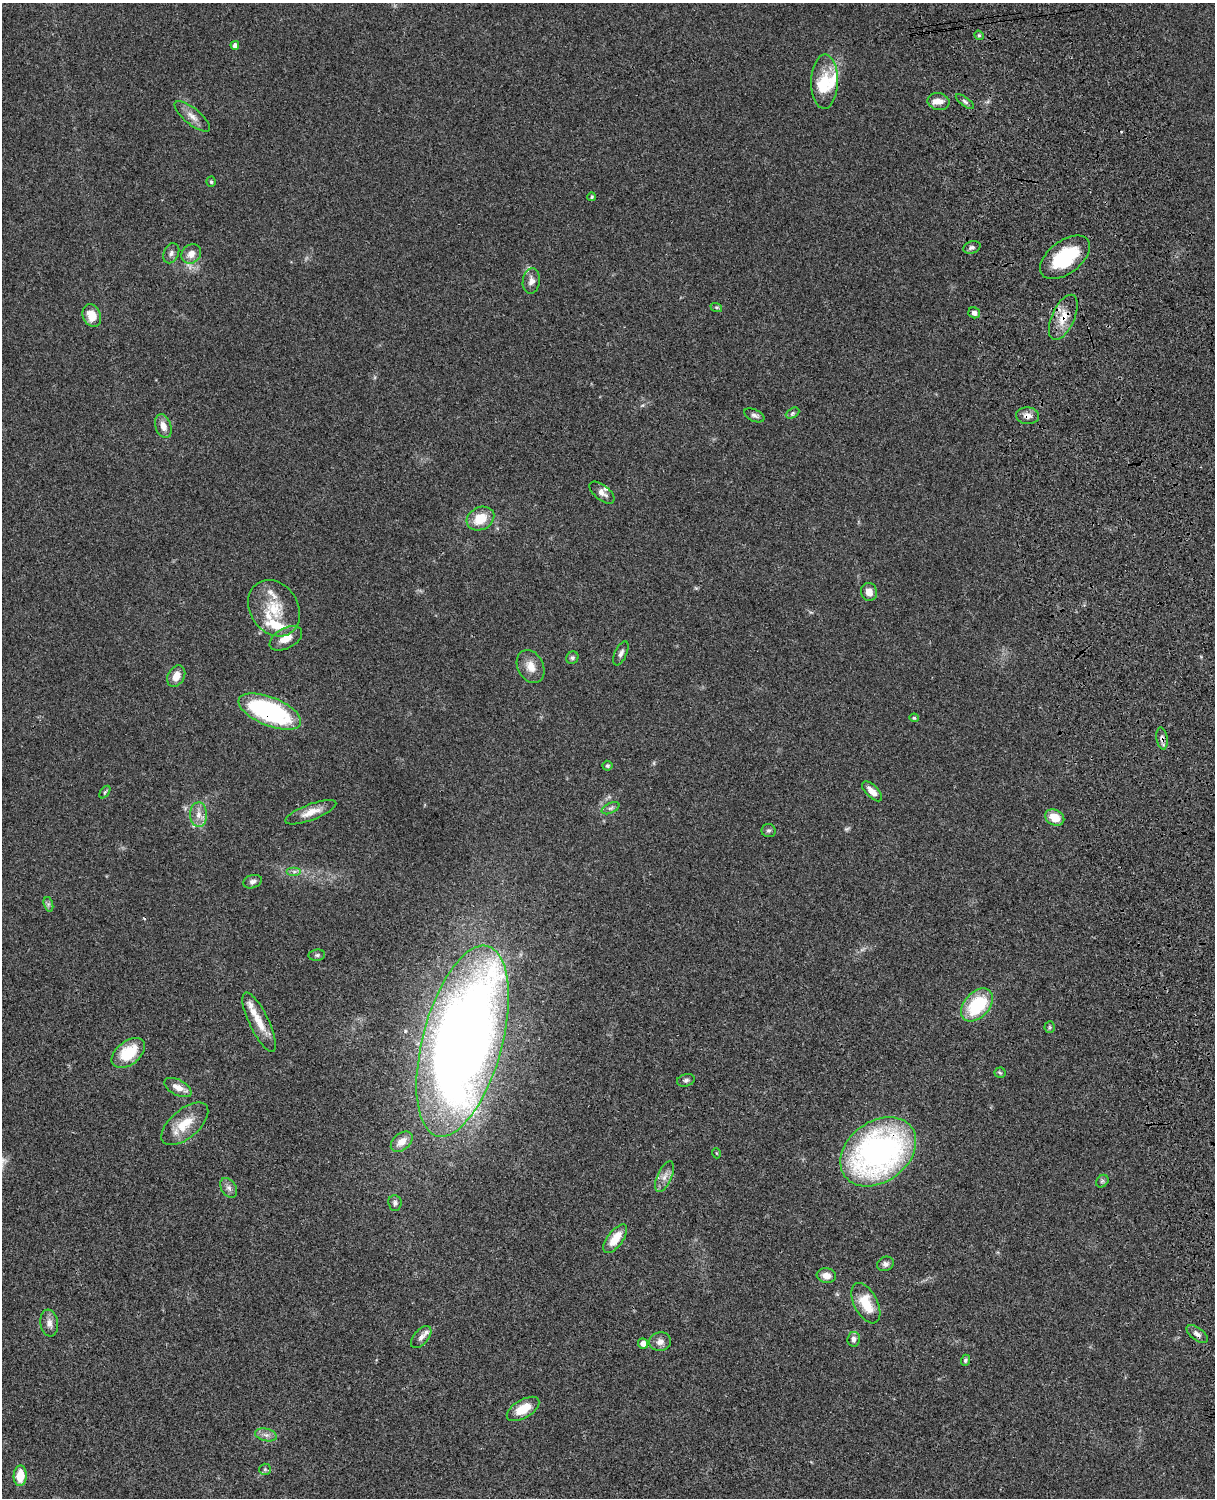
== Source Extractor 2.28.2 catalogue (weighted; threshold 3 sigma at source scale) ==
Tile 6 of 4 x 3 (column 2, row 2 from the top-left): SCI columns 1334-2546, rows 1773-3268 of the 5089 x 4926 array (HDU 1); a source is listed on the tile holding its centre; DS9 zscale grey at full resolution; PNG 1217 x 1500 px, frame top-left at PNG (2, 3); each listed source drawn as its Kron ellipse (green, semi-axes under 4 px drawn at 4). Shown black and unused: <1% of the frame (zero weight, under 3 of 4 exposures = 6% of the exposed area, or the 3 px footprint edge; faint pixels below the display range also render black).
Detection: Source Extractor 2.28.2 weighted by HDU 2 'WHT'; one run over the whole footprint, this tile lists its part. Background 0.076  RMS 0.0058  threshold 0.0261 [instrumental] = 3 sigma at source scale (4.5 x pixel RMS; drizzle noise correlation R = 1.50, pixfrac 1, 0.05/0.05 arcsec/px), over >= 5 px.
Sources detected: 90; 2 too faint to see at this stretch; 1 inside a brighter object's white glare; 2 cosmic-ray / hot-pixel residue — neither listed nor drawn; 9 inside a brighter listed object's ellipse — not listed separately; the other 76 listed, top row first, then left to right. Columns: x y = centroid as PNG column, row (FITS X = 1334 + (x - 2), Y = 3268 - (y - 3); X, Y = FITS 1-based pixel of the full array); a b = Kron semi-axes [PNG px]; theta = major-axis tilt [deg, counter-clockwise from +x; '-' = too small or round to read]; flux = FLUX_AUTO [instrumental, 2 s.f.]
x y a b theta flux
979 35 5 4 - 0.82
235 45 4 4 - 2.1
825 82 27 13 88 14
939 101 11 8 -10 4.6
965 102 11 4 -36 1.4
192 116 22 8 -39 4.9
211 182 5 4 - 0.84
592 197 4 3 - 0.89
972 247 9 6 18 1.6
171 253 10 7 64 2.2
191 254 10 9 - 4.9
1065 257 29 16 37 36
531 281 13 8 83 3.5
716 307 6 4 -18 0.73
974 313 6 5 - 2.1
92 315 12 9 -68 8.2
1063 317 24 11 66 10
792 413 7 5 28 1
754 415 11 6 -25 1.9
1027 416 11 8 -4 3.7
163 426 12 8 -71 4.6
602 493 15 7 -39 3.5
480 519 14 11 27 13
869 592 9 8 - 4.5
274 608 30 24 -56 20
286 638 18 10 29 7.4
621 653 13 6 65 2.2
572 658 6 6 - 1.2
531 667 17 13 -63 7
176 676 11 8 61 6.1
270 711 33 14 -22 76
914 718 5 4 - 0.83
1162 738 11 5 -81 2.2
607 766 5 5 - 0.89
872 791 12 6 -45 4.9
105 792 7 3 53 0.86
611 808 9 5 26 1.6
311 812 27 8 21 6.9
198 815 12 8 89 4.4
1055 817 10 7 -25 9.3
768 830 7 6 - 1.2
294 871 7 4 0 1.4
253 882 9 6 18 2.1
48 904 7 4 -72 1.3
317 955 8 5 8 1.4
977 1005 19 12 47 33
259 1022 32 9 -64 10
1050 1027 6 5 - 0.86
463 1041 98 40 75 860
128 1053 19 11 38 21
1000 1073 5 5 - 0.85
686 1080 9 6 16 1.6
178 1088 15 7 -28 5.3
185 1124 28 14 40 13
402 1142 12 8 41 6
878 1152 41 30 37 180
716 1153 5 3 - 0.46
665 1177 16 7 66 4.2
1102 1181 7 5 46 1.1
229 1188 11 7 -57 2.6
395 1203 8 6 -84 1.7
615 1239 17 7 53 10
885 1264 8 7 - 2.2
826 1276 10 7 -7 4.6
866 1303 22 11 -62 15
49 1323 13 9 -81 3.7
1197 1334 12 6 -36 2.6
421 1337 13 7 50 2.9
854 1339 7 6 - 2.4
660 1342 11 9 10 3.4
643 1343 5 5 - 4.3
965 1360 5 4 - 1
523 1409 18 9 32 11
266 1435 11 6 -14 2.8
265 1469 6 5 - 0.96
20 1476 10 6 87 11
Overlapping masked pixels (flux is a lower limit): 6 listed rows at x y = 1063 317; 1027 416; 270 711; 1162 738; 878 1152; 1197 1334